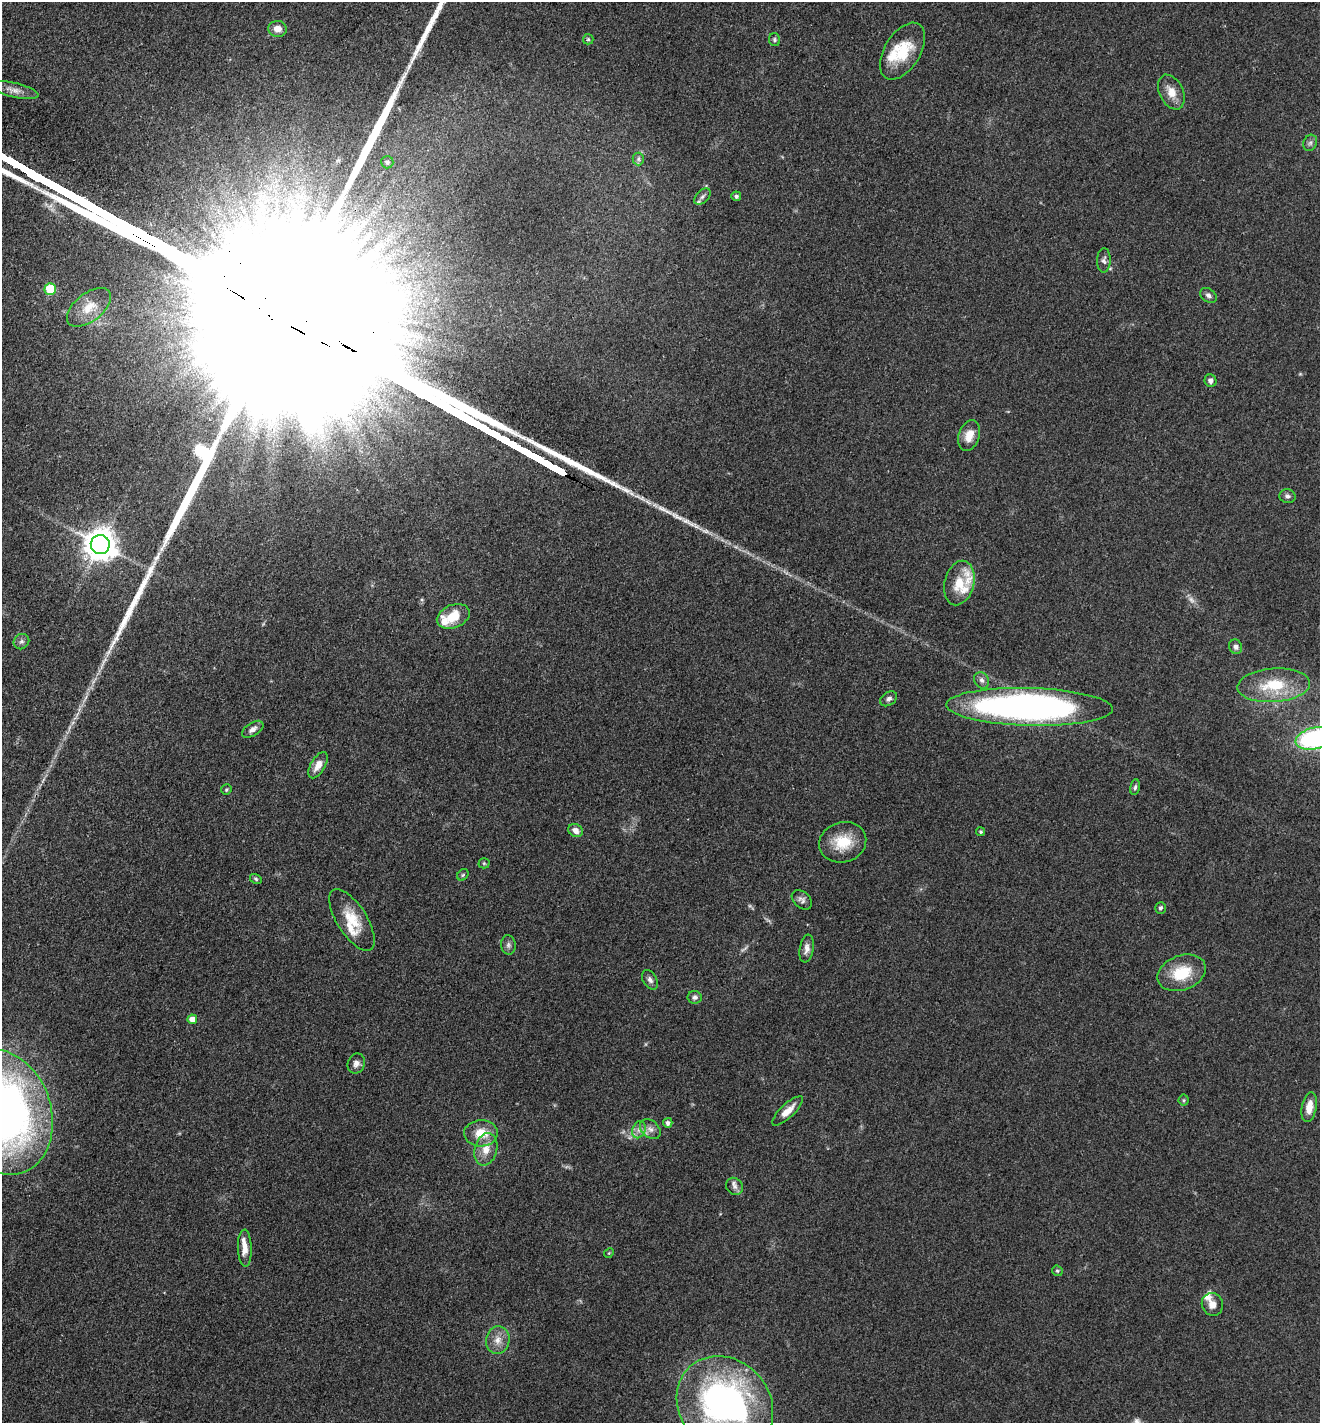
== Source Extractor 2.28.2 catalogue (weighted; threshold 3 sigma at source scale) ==
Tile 11 of 4 x 4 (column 3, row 3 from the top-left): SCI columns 2918-4235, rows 1424-2844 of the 5697 x 5687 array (HDU 1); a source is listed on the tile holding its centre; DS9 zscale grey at full resolution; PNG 1322 x 1425 px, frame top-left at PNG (2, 2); each listed source drawn as its Kron ellipse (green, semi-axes under 4 px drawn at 4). Shown black and unused: <1% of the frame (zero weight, under 3 of 4 exposures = <1% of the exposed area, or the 3 px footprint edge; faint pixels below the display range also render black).
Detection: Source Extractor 2.28.2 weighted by HDU 2 'WHT'; one run over the whole footprint, this tile lists its part. Background 0.0853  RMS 0.0057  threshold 0.0257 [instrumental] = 3 sigma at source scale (4.5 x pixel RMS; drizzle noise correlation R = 1.50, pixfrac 1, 0.05/0.05 arcsec/px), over >= 5 px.
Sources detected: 78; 4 too faint to see at this stretch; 2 long thin detections or spike segments (spike, bleed or trail) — neither listed nor drawn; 8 inside a brighter listed object's ellipse — not listed separately; the other 64 listed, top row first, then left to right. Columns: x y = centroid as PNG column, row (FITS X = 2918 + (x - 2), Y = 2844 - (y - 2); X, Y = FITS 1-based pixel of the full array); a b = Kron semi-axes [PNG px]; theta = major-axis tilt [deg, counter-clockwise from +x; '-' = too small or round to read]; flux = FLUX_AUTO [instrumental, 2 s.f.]
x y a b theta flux
277 29 9 8 - 4.8
588 39 5 5 - 0.87
774 40 6 5 - 1.1
903 51 31 18 58 21
14 90 25 7 -13 4.8
1171 92 18 11 -64 7.4
1310 143 8 6 62 1.8
638 159 6 6 - 1.4
387 162 6 6 - 1.8
736 196 5 4 - 1.2
702 197 10 6 45 1.9
1104 260 12 7 87 2.2
50 289 5 5 - 27
1208 295 9 6 -35 2
89 307 26 14 38 12
1210 381 6 6 - 2.3
969 435 16 10 72 7.3
1288 496 8 7 - 1.9
100 545 9 9 - 1100
959 583 23 14 76 13
453 616 17 11 22 13
21 642 8 7 - 1.8
1236 647 7 6 - 2.1
982 680 8 7 - 2.3
1274 685 36 17 4 26
889 699 9 6 34 2
1029 707 83 19 -2 290
253 729 12 6 33 3
1315 738 20 10 12 94
318 765 14 7 59 5.5
1135 787 8 5 80 1.3
226 789 6 5 - 0.92
575 830 7 6 - 4
981 832 4 4 - 0.92
843 842 24 20 16 17
484 863 5 5 - 0.72
463 875 6 5 - 0.89
256 879 6 4 -32 1
802 900 11 8 -42 2.4
1161 908 6 5 - 1.4
352 920 35 15 -57 17
508 945 9 7 -82 1.8
807 949 14 7 81 3.5
1182 973 25 17 21 20
650 980 10 7 -59 2.4
695 997 7 6 - 1.8
192 1019 5 4 - 5.2
356 1064 10 8 68 2.8
1184 1100 5 5 - 0.83
1309 1107 15 7 80 7
788 1111 20 7 43 7.1
3 1112 63 48 -73 380
668 1123 5 4 - 1.9
650 1129 11 8 -40 3.4
639 1130 9 6 69 2.6
481 1133 17 13 1 12
486 1149 16 11 75 7.7
735 1186 9 8 - 2.6
245 1248 18 7 -88 5.9
609 1253 5 4 - 0.62
1057 1271 6 5 - 0.85
1212 1304 11 10 - 4.6
498 1340 14 11 76 5.9
725 1405 52 45 -47 210
Isophote crosses this tile's border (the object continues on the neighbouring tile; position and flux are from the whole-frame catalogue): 3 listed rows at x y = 1315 738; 3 1112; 725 1405